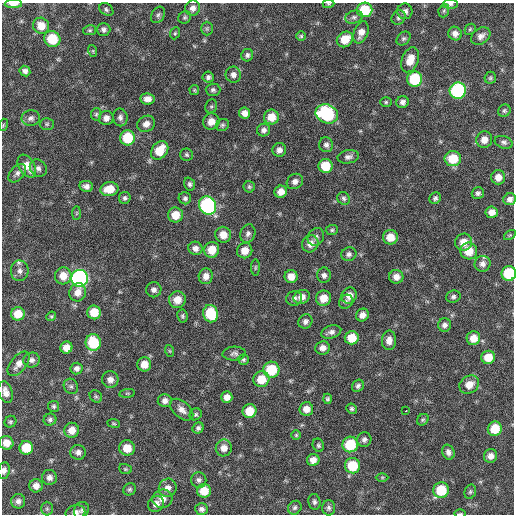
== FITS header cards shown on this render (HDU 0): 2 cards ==
NAXIS1  =                  512 / Axis length
NAXIS2  =                  512 / Axis length

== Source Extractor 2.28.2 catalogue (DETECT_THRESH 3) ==
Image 512 x 512 px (HDU 0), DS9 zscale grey, 1 PNG px = 1 image px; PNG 516 x 516 px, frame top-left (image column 1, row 512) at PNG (2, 3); each listed source drawn as its Kron ellipse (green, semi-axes under 4 px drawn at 4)
Background 91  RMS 10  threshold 31.3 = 3 sigma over >= 5 px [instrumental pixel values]
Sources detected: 200; all 200 listed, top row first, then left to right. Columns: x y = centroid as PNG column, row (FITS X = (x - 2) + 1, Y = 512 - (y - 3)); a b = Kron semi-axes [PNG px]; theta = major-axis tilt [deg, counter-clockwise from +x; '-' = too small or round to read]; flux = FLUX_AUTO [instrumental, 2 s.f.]
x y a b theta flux
13 4 9 4 2 4600
329 4 6 4 1 870
450 4 7 4 1 1700
193 8 8 7 - 3100
106 9 8 5 -35 1600
364 10 8 7 - 23000
405 11 8 7 - 3100
444 11 7 5 69 1300
158 15 9 6 60 1900
185 17 6 6 - 1200
354 17 9 6 18 2100
399 18 7 6 - 2100
41 26 8 8 - 8300
104 29 7 6 - 2200
207 29 7 5 -90 1300
470 29 6 5 - 1000
90 30 6 5 - 1200
361 32 11 7 69 5000
175 33 6 4 67 1000
455 34 7 6 - 3700
301 36 5 5 - 1000
481 36 10 7 37 3800
403 38 8 6 43 1500
52 39 8 7 - 22000
345 39 9 7 40 11000
93 51 6 3 -72 820
247 55 6 6 - 1900
410 60 13 8 69 9200
25 71 5 5 - 2500
233 75 8 7 - 3200
208 77 5 5 - 2000
490 78 6 5 - 1200
415 79 7 7 - 31000
194 90 5 4 - 870
213 90 7 6 - 1800
458 91 8 8 - 93000
148 99 7 5 -8 4300
386 102 6 5 - 1100
403 102 6 6 - 2700
211 106 7 5 68 1200
504 111 6 6 - 1300
245 113 6 5 - 4200
96 114 6 5 - 1200
327 114 11 9 -20 61000
120 117 9 7 -80 2700
271 117 7 7 - 9300
31 118 9 8 - 2800
106 118 7 7 - 3700
211 122 8 8 - 6100
47 124 7 6 - 1300
146 124 9 7 32 4400
3 125 6 3 72 730
222 125 7 5 33 1400
264 130 6 6 - 2400
128 138 7 7 - 24000
484 140 8 8 - 5700
504 142 9 6 -17 2100
326 145 7 7 - 2500
160 150 10 7 52 16000
279 150 7 6 - 3100
186 155 6 6 - 1500
348 157 11 6 10 2700
453 159 8 7 - 17000
27 166 12 7 -58 9300
326 166 7 7 - 17000
38 168 9 8 - 2900
17 173 11 6 48 2500
498 177 7 7 - 6000
295 181 8 7 - 3300
189 184 7 5 -69 1700
86 186 7 5 -10 2900
249 187 6 5 - 1200
109 189 9 7 8 12000
281 192 6 6 - 5400
478 193 6 6 - 1900
125 198 6 5 - 1800
185 198 6 6 - 1700
344 198 7 6 - 1600
435 198 6 5 - 1600
510 199 6 6 - 2900
208 205 9 8 - 120000
492 212 6 5 - 4700
77 213 7 4 89 930
175 215 7 7 - 9800
332 230 6 5 - 1200
248 234 9 7 69 2700
223 235 8 8 - 7600
510 235 6 4 33 850
316 237 9 8 - 2500
390 237 7 7 - 9200
464 242 9 8 - 7700
310 244 9 8 - 5100
195 248 7 6 - 3500
212 250 8 7 - 11000
245 251 8 7 - 7300
469 251 8 8 - 13000
349 254 8 6 20 2100
483 264 8 8 - 3300
255 267 8 4 89 1000
20 271 10 9 - 3900
509 273 7 7 - 31000
324 275 7 7 - 2600
63 276 8 8 - 8400
206 276 8 7 - 4800
291 276 6 6 - 6400
396 277 7 7 - 4400
80 278 8 8 - 190000
154 290 7 7 - 2800
78 292 9 8 - 5800
349 295 8 7 - 6200
302 297 8 6 24 4700
453 297 7 6 - 1900
294 298 8 7 - 2300
323 298 8 7 - 9400
177 300 8 8 - 8700
346 302 7 6 - 1700
94 312 7 6 - 13000
18 314 7 6 - 11000
211 314 9 7 -72 26000
362 315 7 6 - 4200
51 316 5 4 - 860
182 316 7 5 -81 1400
305 321 7 6 - 2600
444 325 7 6 - 2600
331 332 10 6 17 2900
352 338 7 6 - 12000
473 338 7 6 - 7700
389 340 10 7 86 4300
93 342 8 7 - 28000
66 348 6 6 - 6400
323 348 7 6 - 4100
170 351 6 3 -71 750
234 353 11 7 3 2400
488 357 7 6 - 11000
32 360 8 7 - 2700
243 360 5 5 - 1300
18 364 14 7 51 5100
144 364 7 7 - 7600
77 368 6 6 - 2900
271 370 8 8 - 24000
110 379 8 8 - 4500
261 379 8 8 - 13000
469 385 10 8 34 7500
71 386 8 6 -53 1800
358 386 6 5 - 1700
6 392 11 6 -73 4500
127 393 8 4 8 880
96 396 7 5 -43 1400
227 397 6 5 - 4500
328 399 5 4 - 1300
165 401 7 6 - 3400
54 406 5 5 - 1300
306 409 7 6 - 5400
351 409 5 5 - 1400
182 410 14 8 -41 4600
249 411 7 6 - 13000
406 411 3 2 - 4300
196 414 6 5 - 1400
50 420 6 6 - 1800
423 420 6 5 - 1100
10 422 6 5 - 1200
113 423 6 4 -7 860
198 428 6 5 - 1900
495 429 7 7 - 16000
72 430 7 7 - 7600
296 435 4 4 - 930
364 439 7 7 - 2300
6 443 7 6 - 6500
350 444 8 7 - 27000
318 445 7 5 -66 1400
26 448 7 7 - 16000
127 448 8 7 - 9500
224 448 8 8 - 5800
78 452 7 7 - 3100
448 452 7 6 - 2900
490 456 7 6 - 4100
313 460 6 6 - 4800
352 466 8 7 - 22000
125 469 6 5 - 1100
4 470 8 6 81 2700
49 477 7 7 - 3500
382 477 6 4 0 870
199 480 8 7 - 2300
36 486 7 6 - 4700
168 488 9 8 - 4600
130 489 6 6 - 1500
441 490 8 7 - 23000
204 491 7 7 - 10000
470 492 7 5 74 1300
162 499 10 9 - 5200
18 501 7 7 - 3000
314 502 8 6 -79 1900
156 504 8 7 - 3900
295 508 7 6 - 1600
329 508 7 6 - 2000
47 509 7 6 - 1200
201 509 6 5 - 2400
81 510 8 7 - 2300
75 512 10 7 12 3700
460 514 6 2 1 820
At the frame edge (FLAGS 8, measured only in part): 7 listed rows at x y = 13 4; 329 4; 450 4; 509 273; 4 470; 75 512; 460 514